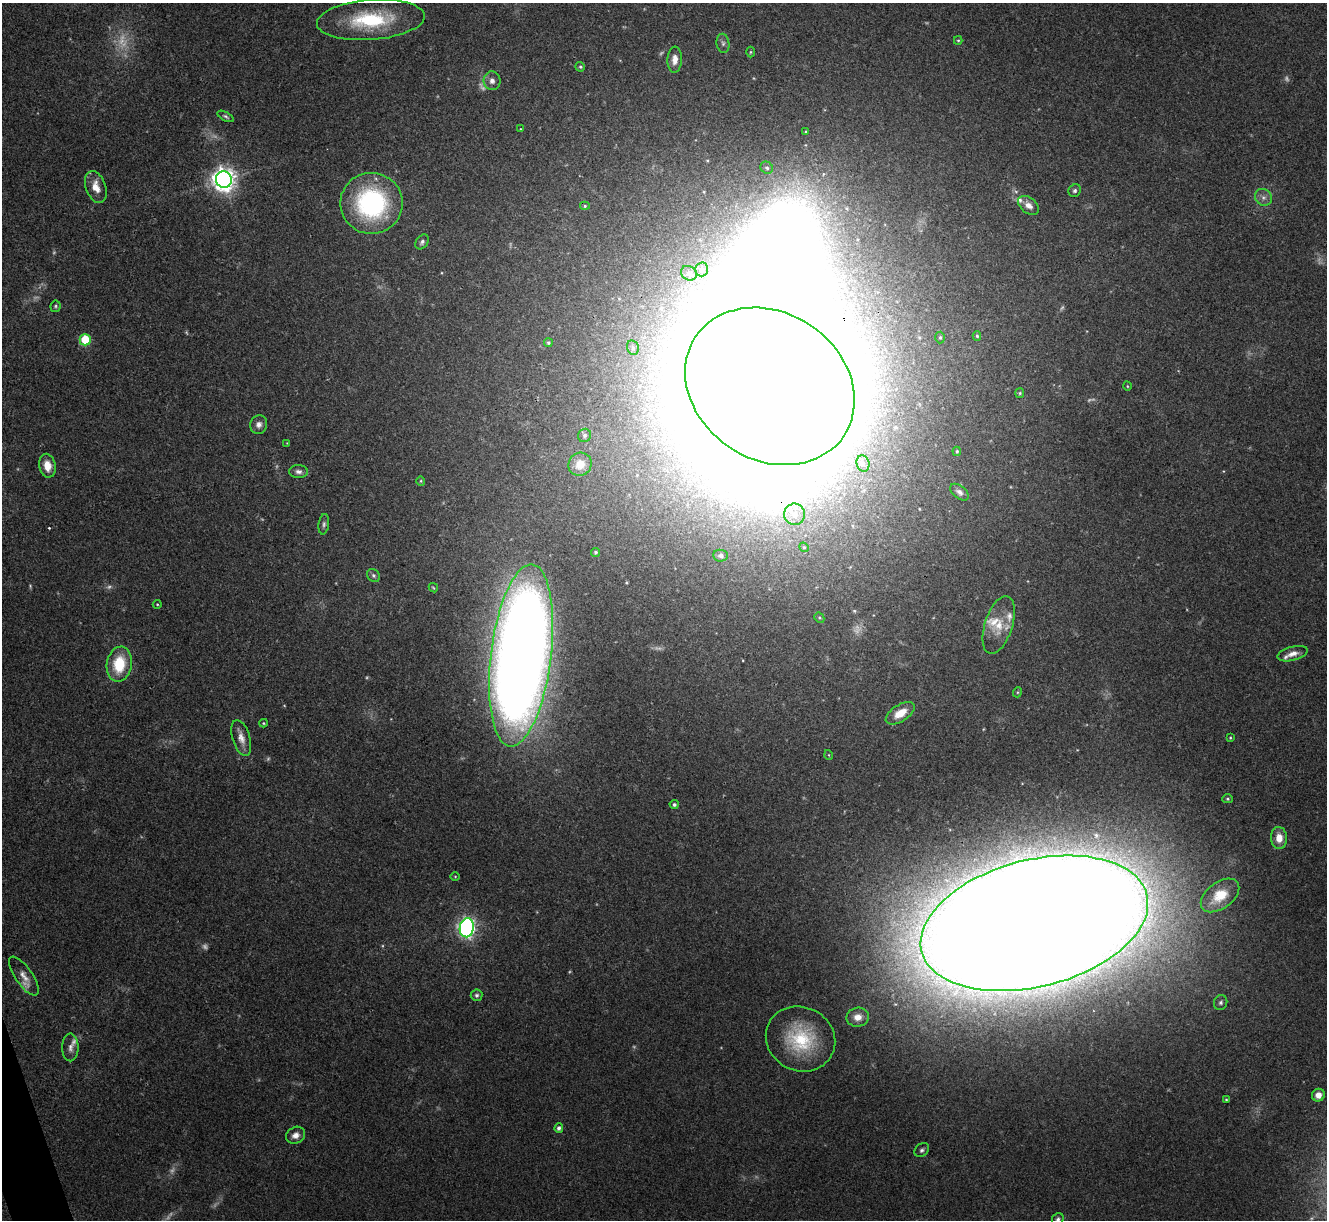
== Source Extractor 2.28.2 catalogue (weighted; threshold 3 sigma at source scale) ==
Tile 7 of 4 x 4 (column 3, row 2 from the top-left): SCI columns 2651-3975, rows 2581-3798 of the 5300 x 5287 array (HDU 1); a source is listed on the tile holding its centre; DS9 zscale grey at full resolution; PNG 1329 x 1222 px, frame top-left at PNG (2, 3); each listed source drawn as its Kron ellipse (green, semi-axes under 4 px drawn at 4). Shown black and unused: <1% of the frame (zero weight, under 3 of 4 exposures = <1% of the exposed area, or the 3 px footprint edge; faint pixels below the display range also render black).
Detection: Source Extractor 2.28.2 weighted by HDU 2 'WHT'; one run over the whole footprint, this tile lists its part. Background 0.0571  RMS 0.0056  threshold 0.0253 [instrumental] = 3 sigma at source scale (4.5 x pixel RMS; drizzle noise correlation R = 1.50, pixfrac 1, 0.05/0.05 arcsec/px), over >= 5 px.
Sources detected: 108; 23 too faint to see at this stretch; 2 inside a brighter object's white glare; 1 cosmic-ray / hot-pixel residue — neither listed nor drawn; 4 inside a brighter listed object's ellipse — not listed separately; the other 78 listed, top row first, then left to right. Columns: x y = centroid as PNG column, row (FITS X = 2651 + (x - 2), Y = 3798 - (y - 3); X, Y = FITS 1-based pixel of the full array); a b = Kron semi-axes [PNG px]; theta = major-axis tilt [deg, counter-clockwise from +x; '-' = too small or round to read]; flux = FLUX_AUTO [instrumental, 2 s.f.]
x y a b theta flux
371 20 54 20 4 47
958 40 4 4 - 0.67
723 43 9 6 -80 1.8
750 52 5 3 - 0.59
675 60 13 7 87 4.6
580 67 5 4 - 0.9
492 81 9 8 - 2.9
226 116 9 4 -28 1.2
520 129 4 3 - 0.37
806 132 3 3 - 0.77
767 168 6 5 - 1.5
224 180 8 8 - 500
96 187 16 10 -70 7.4
1075 191 6 6 - 1.3
1263 197 9 8 - 2.7
371 203 31 30 - 87
1028 205 12 7 -39 4.2
585 206 5 4 - 0.84
422 242 8 6 55 1.7
702 269 7 6 - 1.7
689 273 8 7 - 1.9
56 306 6 5 - 0.92
977 336 5 4 - 0.81
940 337 6 4 88 0.96
85 340 6 5 - 34
548 343 4 4 - 0.93
633 348 7 5 -75 1.6
770 386 89 73 -34 7500
1127 386 4 3 - 0.47
1020 393 5 4 - 0.75
259 425 9 8 - 3
584 435 7 6 - 1.6
287 443 3 3 - 0.4
957 451 5 4 - 0.74
580 464 12 11 - 10
863 464 8 6 -74 1.9
47 466 12 8 -78 7.5
298 472 9 6 -2 2.2
421 481 5 4 - 0.61
959 492 11 6 -38 2.2
794 514 11 10 - 6.5
324 524 10 5 83 1.5
804 547 5 4 - 0.8
595 552 5 4 - 0.83
720 556 7 6 - 1.6
373 575 7 5 -45 1.3
433 588 5 3 - 0.53
157 604 4 4 - 0.53
819 618 5 4 - 0.8
999 625 30 14 72 12
1293 654 15 7 15 4
521 655 92 30 83 1300
119 664 18 12 79 22
1018 692 5 3 - 0.54
900 713 16 8 32 8.8
263 723 4 4 - 0.6
241 738 19 8 -73 5.2
1230 738 4 3 - 0.54
829 755 5 3 - 0.43
1228 799 5 4 - 0.81
674 805 4 4 - 1.2
1279 838 11 8 -87 7
455 876 5 3 - 0.51
1220 895 22 13 37 13
1034 923 116 63 14 7900
467 928 9 7 80 230
24 976 23 8 -56 5.7
477 995 6 5 - 1.3
1221 1002 8 6 66 1.4
858 1017 11 9 10 6
801 1039 35 31 -27 39
70 1047 14 8 -90 3.2
1318 1095 6 6 - 4.2
1226 1100 4 3 - 0.59
559 1128 5 4 - 1.8
296 1135 10 8 26 3.8
922 1150 8 6 41 1.6
1058 1219 6 5 - 1.4
Overlapping masked pixels (flux is a lower limit): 2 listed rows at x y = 770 386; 1034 923
Isophote crosses this tile's border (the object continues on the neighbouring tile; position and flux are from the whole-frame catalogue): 1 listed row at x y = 1058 1219